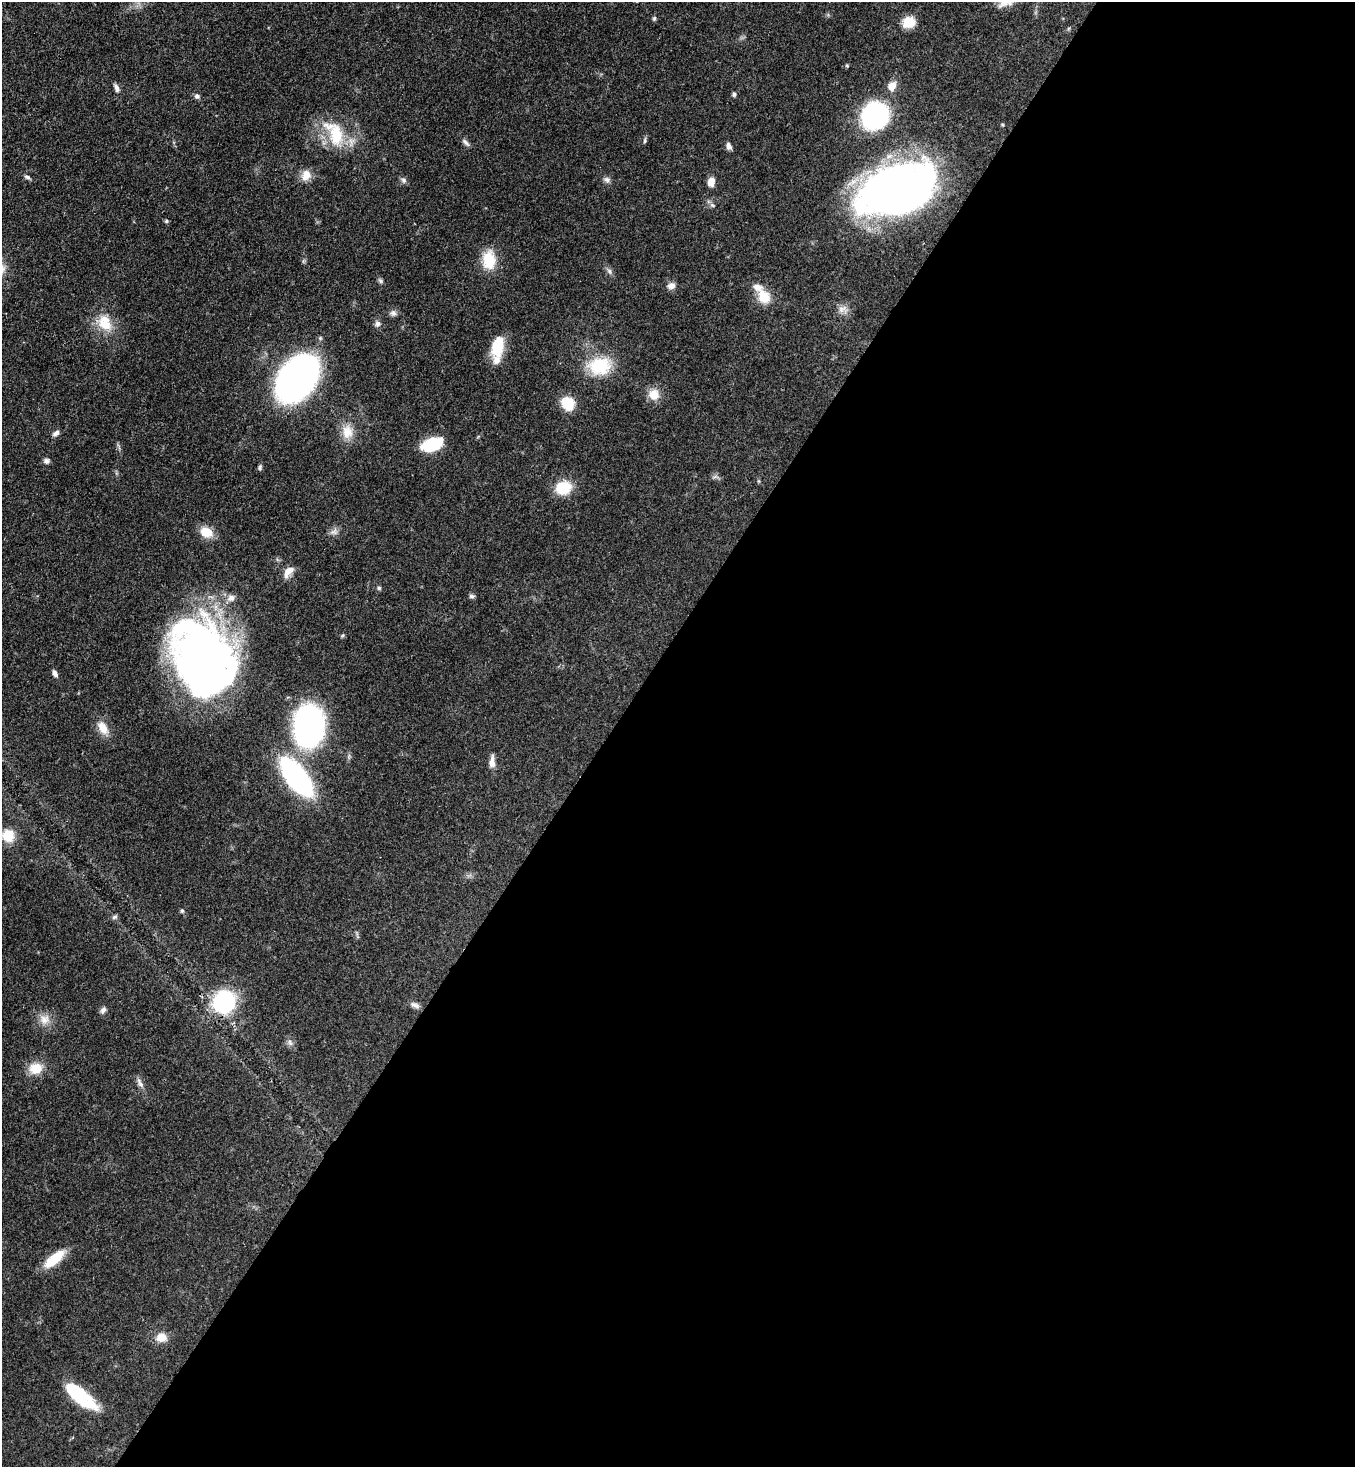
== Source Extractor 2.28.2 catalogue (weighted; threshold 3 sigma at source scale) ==
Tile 12 of 4 x 4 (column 4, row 3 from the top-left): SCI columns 4286-5638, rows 1527-2991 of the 6004 x 5981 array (HDU 1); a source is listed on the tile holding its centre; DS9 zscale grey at full resolution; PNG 1357 x 1469 px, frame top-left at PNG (2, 2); no overlay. Shown black and unused: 55% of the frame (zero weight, under 3 of 4 exposures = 7% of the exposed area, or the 3 px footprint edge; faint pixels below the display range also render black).
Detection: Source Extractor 2.28.2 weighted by HDU 2 'WHT'; one run over the whole footprint, this tile lists its part. Background 0.0725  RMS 0.0036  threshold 0.0164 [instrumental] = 3 sigma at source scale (4.5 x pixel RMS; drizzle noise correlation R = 1.50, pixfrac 1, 0.05/0.05 arcsec/px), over >= 5 px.
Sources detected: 72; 2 inside a brighter object's white glare — not listed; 2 inside a brighter listed object's ellipse — not listed separately; the other 68 listed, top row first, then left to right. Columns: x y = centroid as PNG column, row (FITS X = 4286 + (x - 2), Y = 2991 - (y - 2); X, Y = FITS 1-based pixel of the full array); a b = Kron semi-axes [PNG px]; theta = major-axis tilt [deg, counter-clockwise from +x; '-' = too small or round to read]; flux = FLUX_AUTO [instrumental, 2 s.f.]
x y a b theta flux
1005 3 23 10 20 3.7
654 18 6 5 - 0.63
909 22 13 11 18 6.4
847 66 5 4 - 0.42
892 86 12 9 65 3.5
117 88 12 6 -65 1.4
734 94 5 5 - 0.8
197 96 6 6 - 1.1
875 116 21 18 43 62
336 135 32 18 -84 15
645 141 7 5 -87 0.65
466 142 14 5 -45 1.2
729 146 9 6 -67 1.5
306 175 15 12 63 3.7
27 177 9 5 -24 0.95
607 179 10 7 -13 1.2
404 180 9 7 -86 1.1
711 182 10 7 80 3
897 189 72 40 21 220
713 205 7 5 -21 0.85
166 221 5 4 - 0.51
489 260 23 15 -88 9.9
609 271 9 5 -60 1.1
380 281 8 5 -56 0.75
671 286 10 9 - 1.9
764 297 19 15 -55 6.9
842 309 14 10 -13 2.6
393 313 9 8 - 1.3
104 323 24 18 -58 9.1
377 324 8 7 - 1.2
498 345 23 12 78 12
600 366 24 18 6 18
297 378 31 21 54 250
654 394 14 14 - 4.6
568 403 16 14 -56 7.3
347 432 19 15 -86 5.8
56 433 9 6 30 1.3
432 444 19 11 18 19
46 461 8 7 - 1.1
260 467 7 5 81 0.71
715 477 9 3 21 0.61
563 488 17 14 21 11
206 532 16 11 -24 5.8
334 532 11 9 -1 1.7
288 571 16 9 50 3.3
379 588 5 5 - 0.59
472 596 7 5 -3 0.81
231 598 11 9 21 2.3
342 635 6 4 35 0.54
204 660 68 50 -73 240
55 673 8 5 -65 1.4
309 726 29 21 85 120
103 728 18 11 -59 4.8
492 762 15 7 87 2.6
296 777 30 12 -53 100
8 835 12 12 - 8.5
182 911 6 5 - 0.56
115 917 7 5 18 0.82
224 1002 19 17 54 44
415 1005 13 7 -27 1.6
103 1010 8 6 48 1.3
44 1019 14 13 - 3.9
290 1043 10 5 -64 1.2
35 1068 18 15 13 6.1
140 1082 15 6 -65 1.7
54 1259 25 10 41 11
161 1337 14 12 3 3.9
80 1398 42 15 -30 17
Isophote crosses this tile's border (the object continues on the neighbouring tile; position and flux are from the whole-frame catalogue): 1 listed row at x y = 1005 3